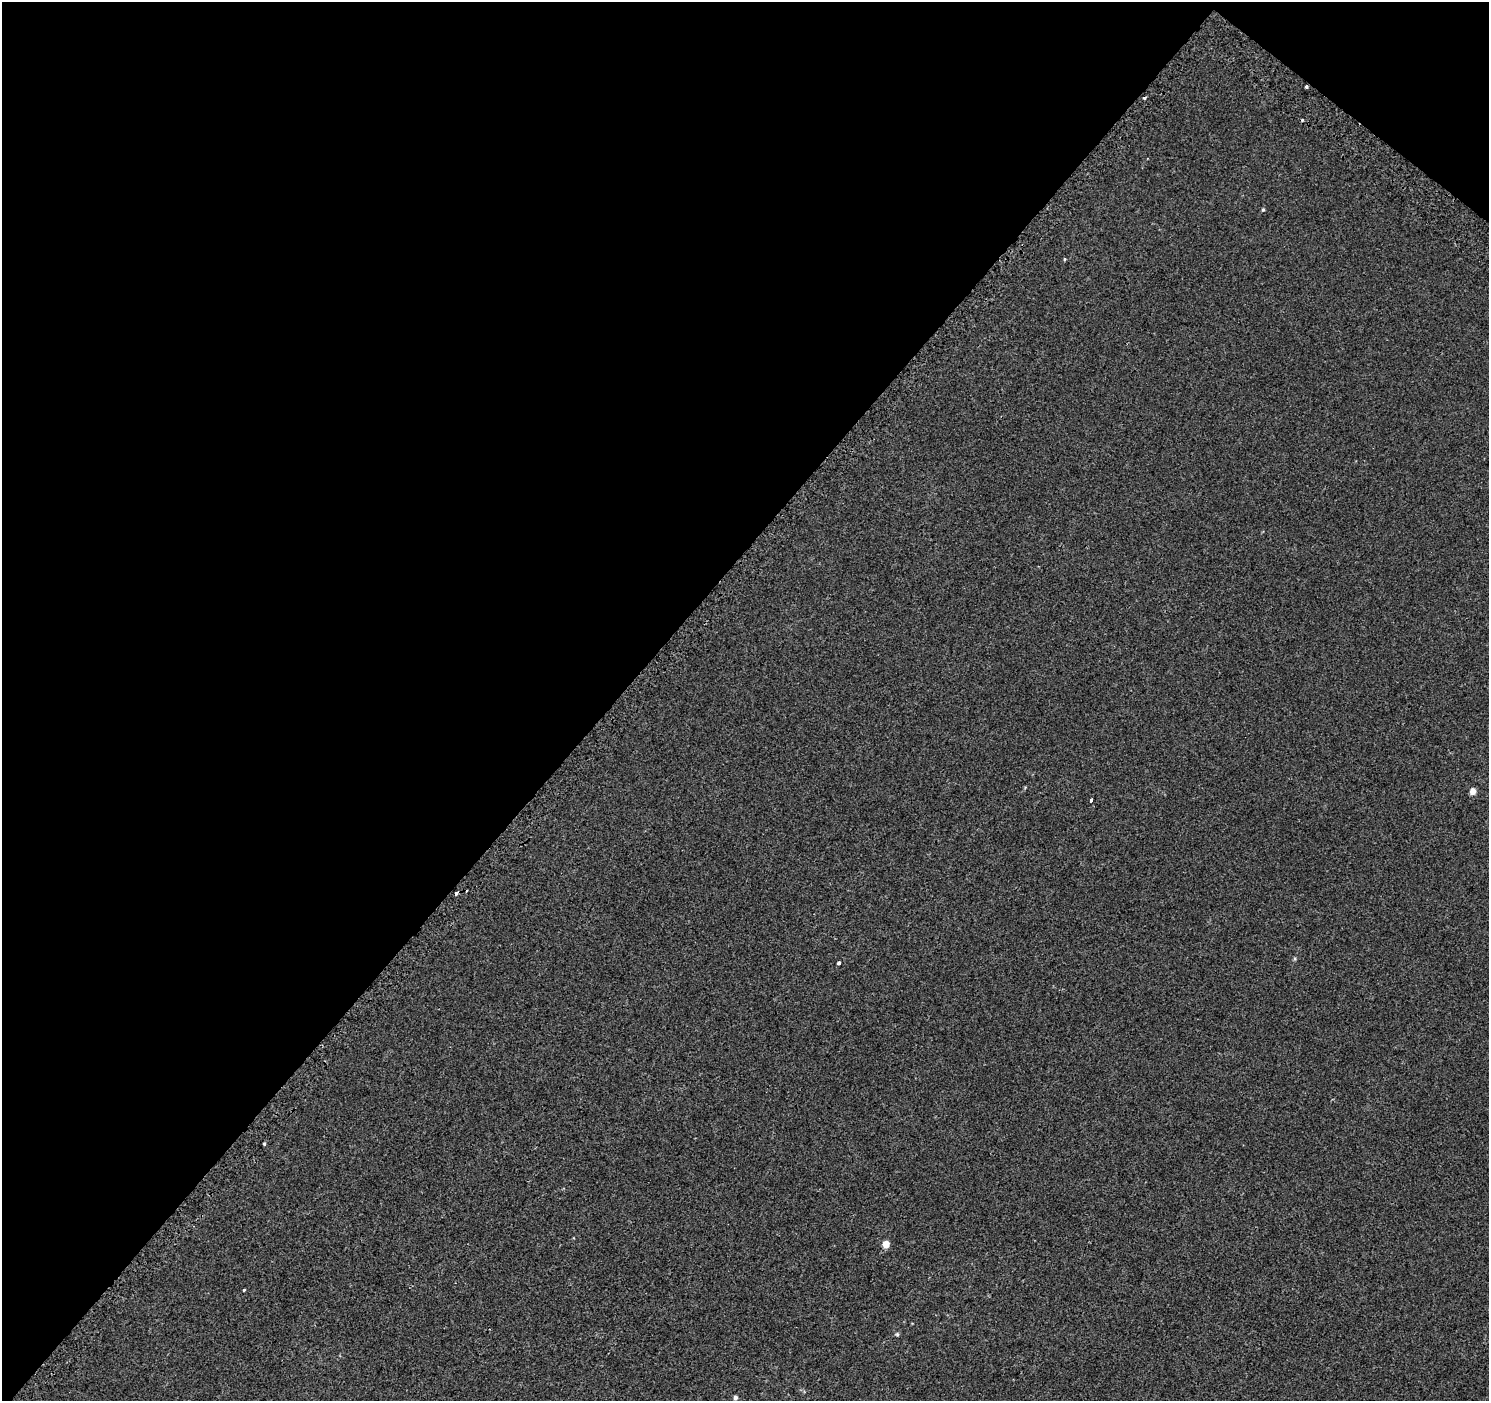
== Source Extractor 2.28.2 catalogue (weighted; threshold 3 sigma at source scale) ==
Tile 2 of 4 x 4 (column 2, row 1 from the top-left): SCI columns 1562-3048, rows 4500-5898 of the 6086 x 6114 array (HDU 1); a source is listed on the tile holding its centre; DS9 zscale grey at full resolution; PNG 1491 x 1403 px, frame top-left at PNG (2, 2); no overlay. Shown black and unused: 43% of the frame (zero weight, under 2 of 3 exposures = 3% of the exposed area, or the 3 px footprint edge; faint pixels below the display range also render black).
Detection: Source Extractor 2.28.2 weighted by HDU 2 'WHT'; one run over the whole footprint, this tile lists its part. Background 0.00109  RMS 0.0056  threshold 0.0252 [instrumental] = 3 sigma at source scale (4.5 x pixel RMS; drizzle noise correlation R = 1.50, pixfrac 1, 0.0396/0.0396 arcsec/px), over >= 5 px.
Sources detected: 16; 4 cosmic-ray / hot-pixel residue — not listed; the other 12 listed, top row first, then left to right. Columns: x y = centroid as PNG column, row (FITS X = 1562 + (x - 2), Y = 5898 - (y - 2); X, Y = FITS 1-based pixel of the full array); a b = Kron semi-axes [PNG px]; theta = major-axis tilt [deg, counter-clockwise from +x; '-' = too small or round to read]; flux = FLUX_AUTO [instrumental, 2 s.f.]
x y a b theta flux
1306 87 3 3 - 1.9
1263 210 5 4 - 0.65
1064 259 5 3 - 0.48
1473 791 5 4 - 5.4
1091 800 4 3 - 3.2
457 893 4 3 - 5.3
839 963 4 3 - 1.5
264 1144 3 3 - 1.3
886 1244 5 5 - 9.6
243 1290 3 3 - 4
897 1334 6 4 -76 0.85
735 1397 5 4 - 1.9
Overlapping masked pixels (flux is a lower limit): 1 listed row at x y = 457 893